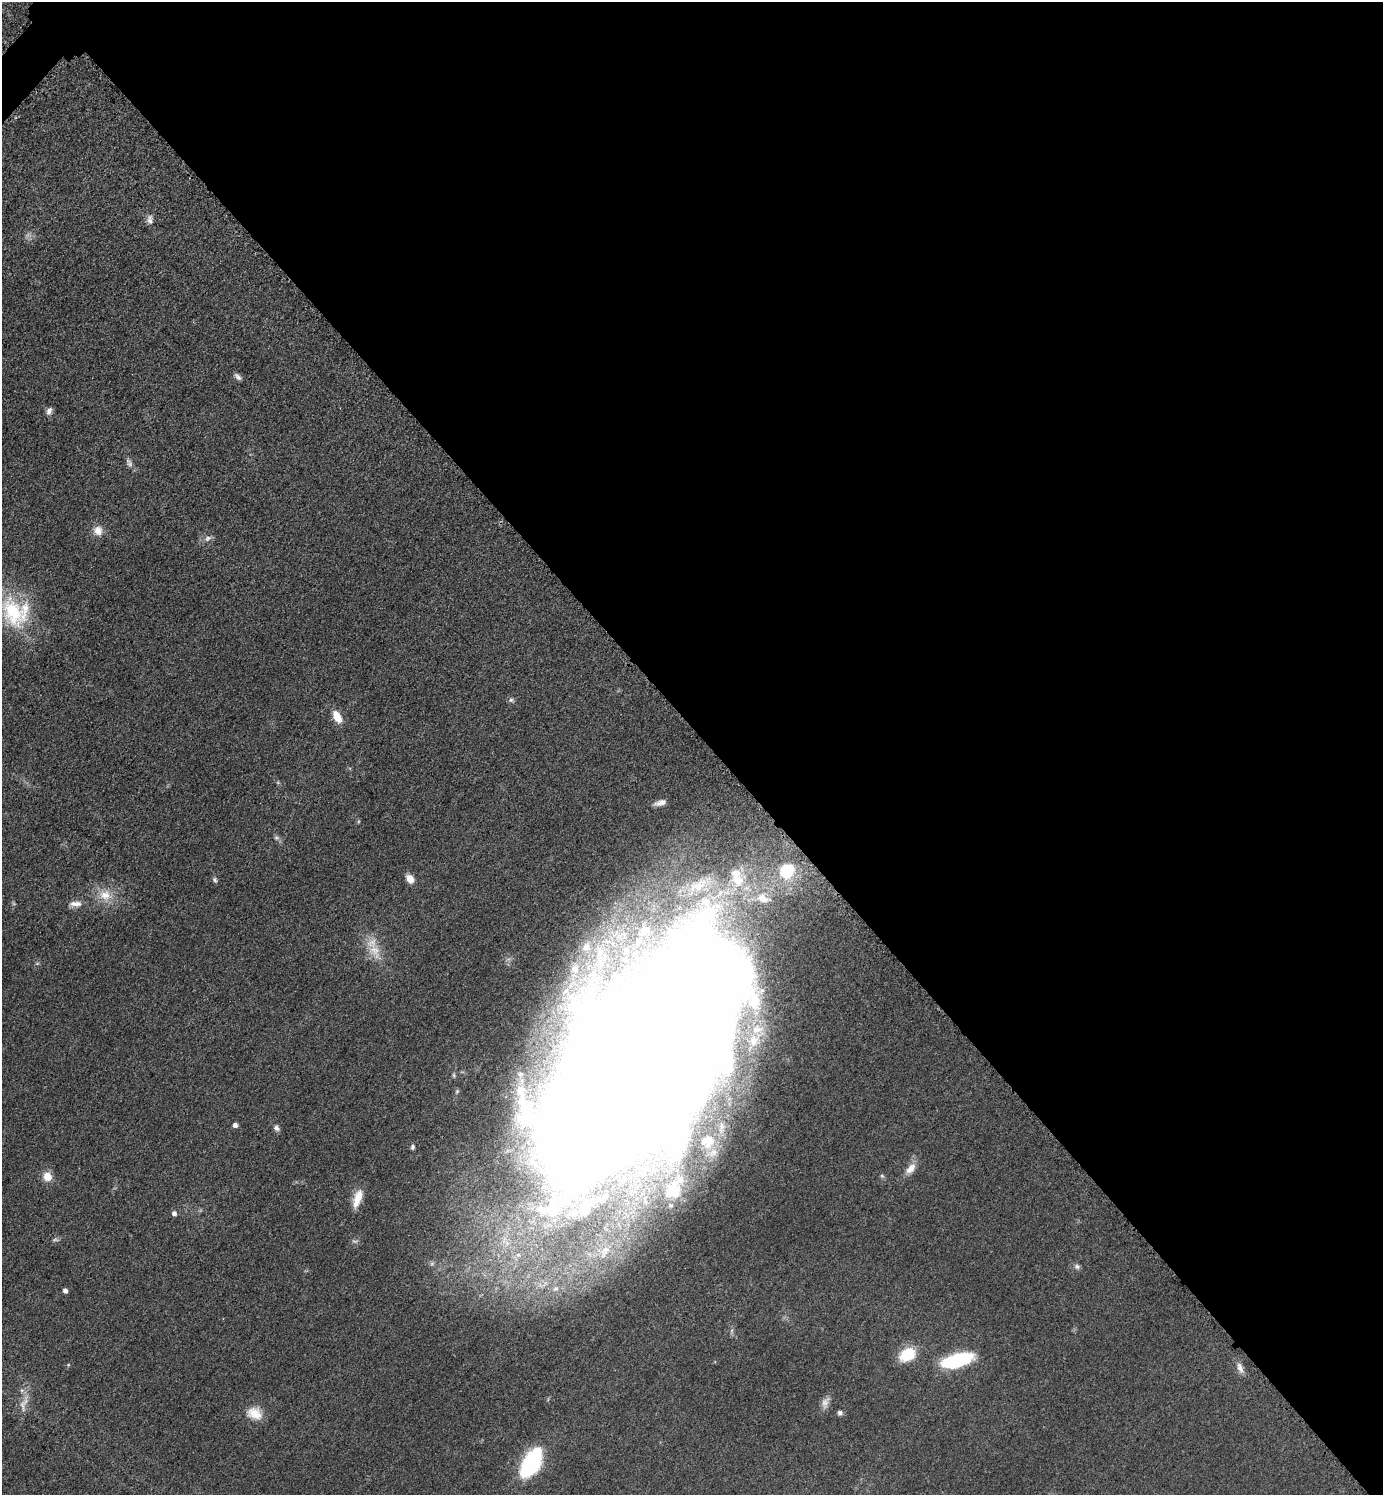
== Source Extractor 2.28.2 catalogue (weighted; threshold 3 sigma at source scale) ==
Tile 8 of 4 x 4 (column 4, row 2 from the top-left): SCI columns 4354-5734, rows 3006-4498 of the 6048 x 6047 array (HDU 1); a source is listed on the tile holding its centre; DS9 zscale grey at full resolution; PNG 1385 x 1497 px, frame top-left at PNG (2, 2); no overlay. Shown black and unused: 49% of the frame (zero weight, under 3 of 5 exposures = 4% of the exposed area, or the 3 px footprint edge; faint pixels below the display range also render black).
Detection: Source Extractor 2.28.2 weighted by HDU 2 'WHT'; one run over the whole footprint, this tile lists its part. Background 0.0497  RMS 0.0054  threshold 0.0244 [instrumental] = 3 sigma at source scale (4.5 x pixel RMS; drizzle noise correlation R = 1.50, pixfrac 1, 0.05/0.05 arcsec/px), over >= 5 px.
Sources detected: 66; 1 too faint to see at this stretch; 9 inside a brighter object's white glare — not listed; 10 inside a brighter listed object's ellipse — not listed separately; the other 46 listed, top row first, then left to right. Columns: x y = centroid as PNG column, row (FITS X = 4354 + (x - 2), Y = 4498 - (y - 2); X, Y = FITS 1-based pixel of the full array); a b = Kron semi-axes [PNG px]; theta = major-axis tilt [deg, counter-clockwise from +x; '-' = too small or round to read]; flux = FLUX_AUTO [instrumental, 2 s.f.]
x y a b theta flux
150 220 13 8 -85 2.7
238 377 10 5 -45 1.8
49 411 10 6 66 2.3
130 464 10 7 -50 2
98 531 13 11 89 4.9
208 538 11 7 32 2.3
13 612 52 29 -69 47
511 700 6 6 - 1.2
337 717 14 8 -61 7.7
660 803 15 6 16 3.1
276 838 7 6 - 1.3
787 871 21 18 59 25
737 878 31 16 -71 15
410 879 11 8 -53 4.2
215 880 7 5 -63 1.1
698 885 27 13 29 10
105 895 20 16 -15 11
763 898 16 11 -24 7.9
75 904 17 8 1 4.1
586 947 11 10 - 4.1
375 951 25 16 -59 12
575 968 11 10 - 3.4
639 1070 197 103 55 2900
454 1075 8 5 -82 1.3
457 1091 8 6 74 1.4
235 1125 6 5 - 1.8
276 1128 8 6 -52 2
412 1147 6 5 - 1.2
910 1169 18 9 51 5.3
47 1176 9 9 - 6.6
882 1176 7 4 -45 0.87
671 1191 28 14 61 13
357 1198 24 9 71 8.8
174 1213 6 6 - 1.7
605 1251 21 9 60 6.8
1077 1267 8 7 - 1.6
555 1289 8 7 - 2.1
65 1290 4 4 - 1.9
907 1354 18 13 30 18
957 1360 37 14 16 35
1240 1368 15 7 -69 3.5
825 1402 18 8 68 3.5
23 1406 18 7 -85 4.7
255 1413 20 15 -22 8.8
840 1413 6 6 - 1.4
531 1463 22 11 59 82
Isophote crosses this tile's border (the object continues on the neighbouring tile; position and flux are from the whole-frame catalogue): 1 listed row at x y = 13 612